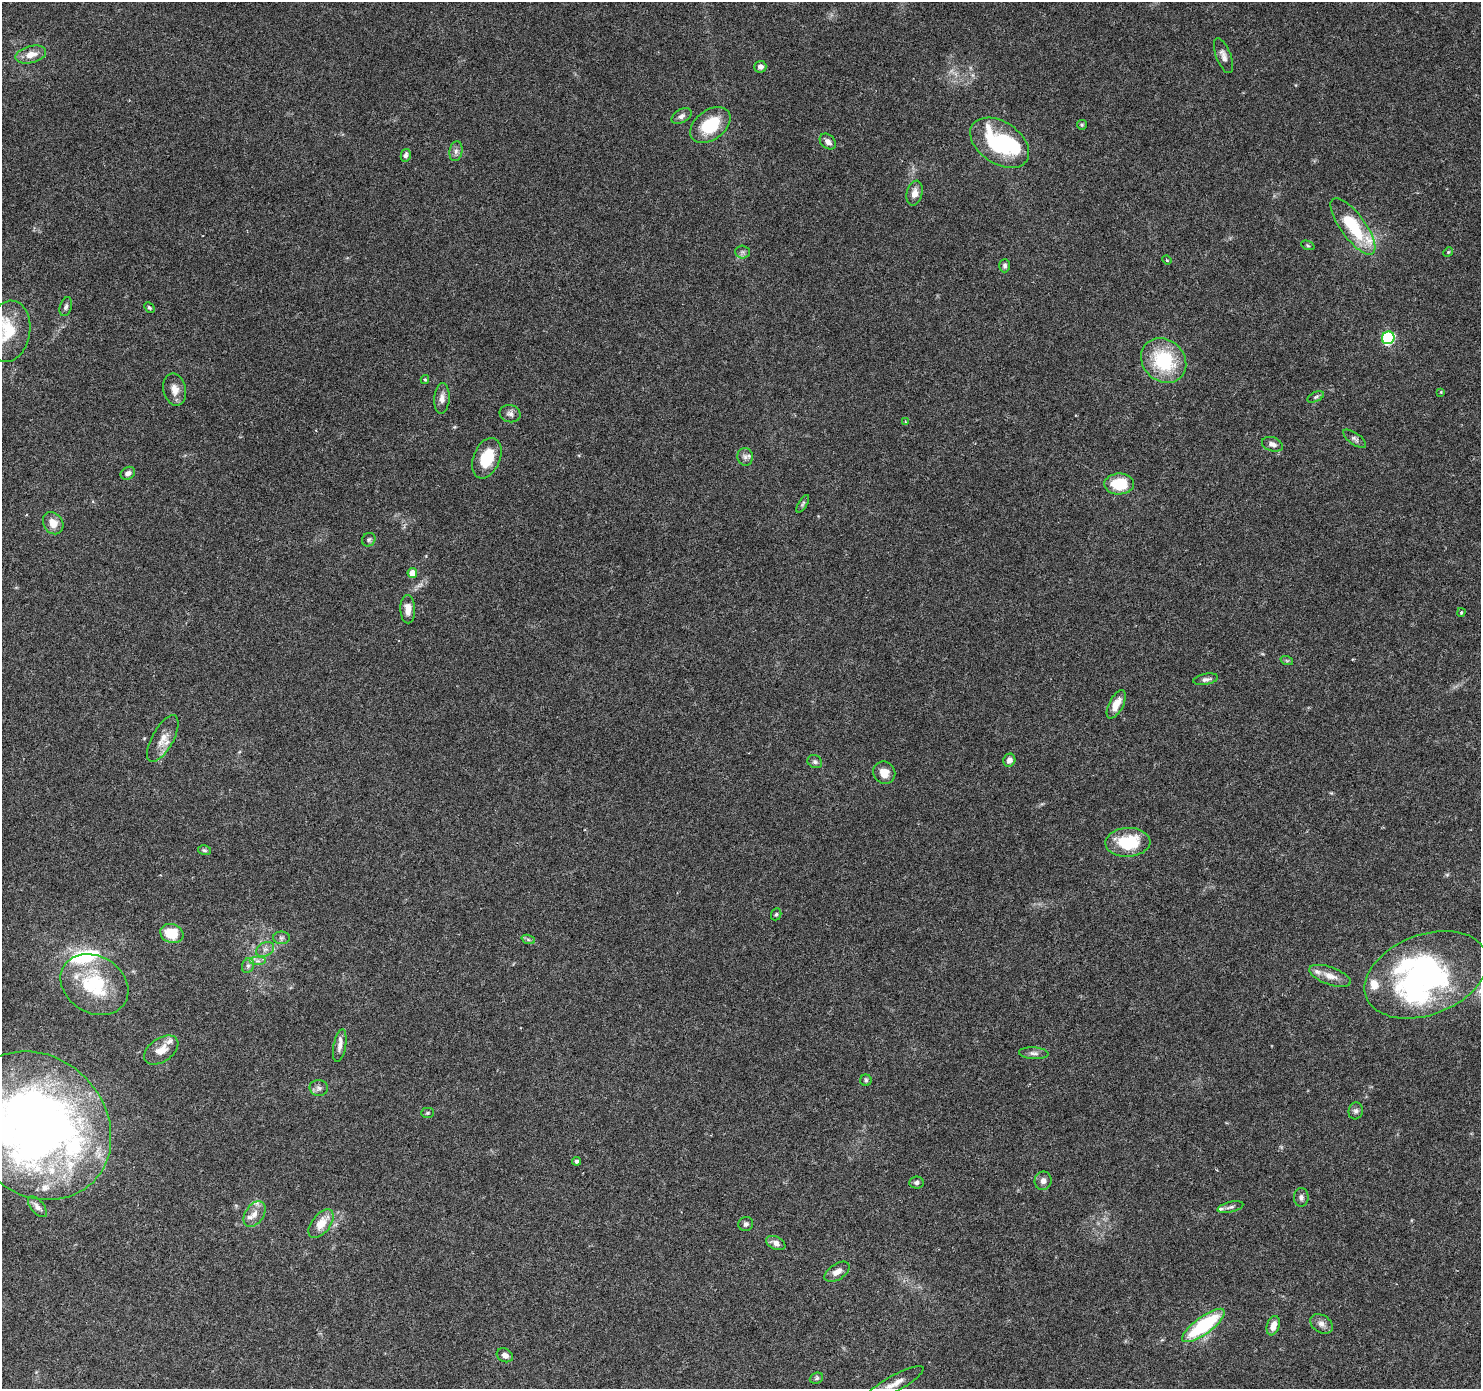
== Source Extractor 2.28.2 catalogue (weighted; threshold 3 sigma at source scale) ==
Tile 7 of 4 x 4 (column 3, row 2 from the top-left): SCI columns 2974-4452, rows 3030-4416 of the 5937 x 5994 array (HDU 1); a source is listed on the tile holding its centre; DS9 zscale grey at full resolution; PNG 1483 x 1391 px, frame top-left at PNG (2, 2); each listed source drawn as its Kron ellipse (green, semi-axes under 4 px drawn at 4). Nothing masked; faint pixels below the display range render black.
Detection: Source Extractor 2.28.2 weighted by HDU 2 'WHT'; one run over the whole footprint, this tile lists its part. Background 0.0521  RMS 0.0026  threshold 0.0105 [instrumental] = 3 sigma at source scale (4.09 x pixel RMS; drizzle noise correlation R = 1.36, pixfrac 0.8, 0.0396/0.0396 arcsec/px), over >= 5 px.
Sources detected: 102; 5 inside a brighter object's white glare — neither listed nor drawn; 12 inside a brighter listed object's ellipse — not listed separately; the other 85 listed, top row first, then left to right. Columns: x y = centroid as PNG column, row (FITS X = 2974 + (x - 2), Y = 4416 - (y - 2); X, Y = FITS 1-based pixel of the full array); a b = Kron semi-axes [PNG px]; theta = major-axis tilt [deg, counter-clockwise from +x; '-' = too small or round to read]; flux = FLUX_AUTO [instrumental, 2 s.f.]
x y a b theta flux
31 55 15 8 14 2.8
1223 56 18 7 -69 1.4
760 67 6 6 - 1.1
681 116 11 6 29 1
710 125 22 15 37 10
1082 125 5 5 - 0.33
828 142 9 6 -42 1.2
1000 143 32 21 -34 23
456 151 10 6 80 0.91
406 155 6 5 - 0.77
914 193 12 8 76 1.9
1353 226 34 12 -54 13
1308 245 7 4 -21 0.32
743 252 7 6 - 0.72
1448 252 5 4 - 0.27
1167 260 5 3 - 0.23
1005 266 6 5 - 0.67
66 307 10 6 72 0.68
149 308 6 4 -45 0.37
9 331 31 21 80 10
1388 338 6 6 - 28
1164 361 24 20 -43 16
425 380 4 4 - 0.26
175 390 16 11 -78 2.2
1441 392 3 3 - 0.24
1316 397 9 4 25 0.52
442 398 15 7 86 1.5
510 414 10 8 -14 1.1
906 422 3 2 - 0.2
1355 439 13 5 -36 0.84
1272 444 11 7 -18 1.2
745 457 9 7 -80 0.92
487 458 21 13 68 7.7
128 473 8 6 29 1
1119 484 15 10 1 8.1
803 504 10 4 59 0.42
53 523 12 9 -56 2.8
369 540 7 6 - 0.62
412 573 5 4 - 2.9
408 609 14 7 -88 2.3
1461 612 4 3 - 0.3
1287 661 6 4 -19 0.36
1206 679 12 5 11 0.88
1116 704 15 7 63 2.9
163 739 26 10 61 3
1009 760 6 6 - 1.2
815 762 8 6 -26 0.6
884 773 11 10 - 2.7
1128 842 22 14 3 11
204 850 6 5 - 0.44
776 914 6 5 - 0.42
172 933 12 9 -19 6.5
281 938 8 6 0 0.63
528 939 7 4 -20 0.5
265 949 9 6 30 1
257 961 8 4 0 0.67
248 966 7 6 - 0.72
1426 975 64 40 21 57
1330 976 22 8 -20 2.6
94 985 36 28 -32 16
340 1046 16 6 80 1.5
161 1050 19 11 35 3.2
1034 1053 15 6 -3 1
866 1080 6 5 - 0.45
319 1088 9 8 - 0.95
1356 1111 8 7 - 0.71
427 1113 6 5 - 0.38
37 1125 80 68 -45 190
577 1161 4 4 - 0.64
1043 1181 9 8 - 1.1
916 1182 7 6 - 0.68
1301 1197 9 7 -90 0.86
37 1207 12 6 -50 1.1
1231 1207 13 5 13 0.75
255 1214 14 9 57 1.9
321 1224 16 9 52 4
746 1224 7 7 - 0.71
776 1243 10 6 -24 1.3
837 1272 14 7 33 1.6
1321 1324 12 8 -33 1.4
1203 1325 25 8 36 19
1273 1326 10 6 71 2.2
505 1355 8 6 -28 1.2
816 1378 7 5 22 0.51
895 1383 33 8 29 3.1
Isophote crosses this tile's border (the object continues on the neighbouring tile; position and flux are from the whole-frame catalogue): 2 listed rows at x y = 9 331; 37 1125